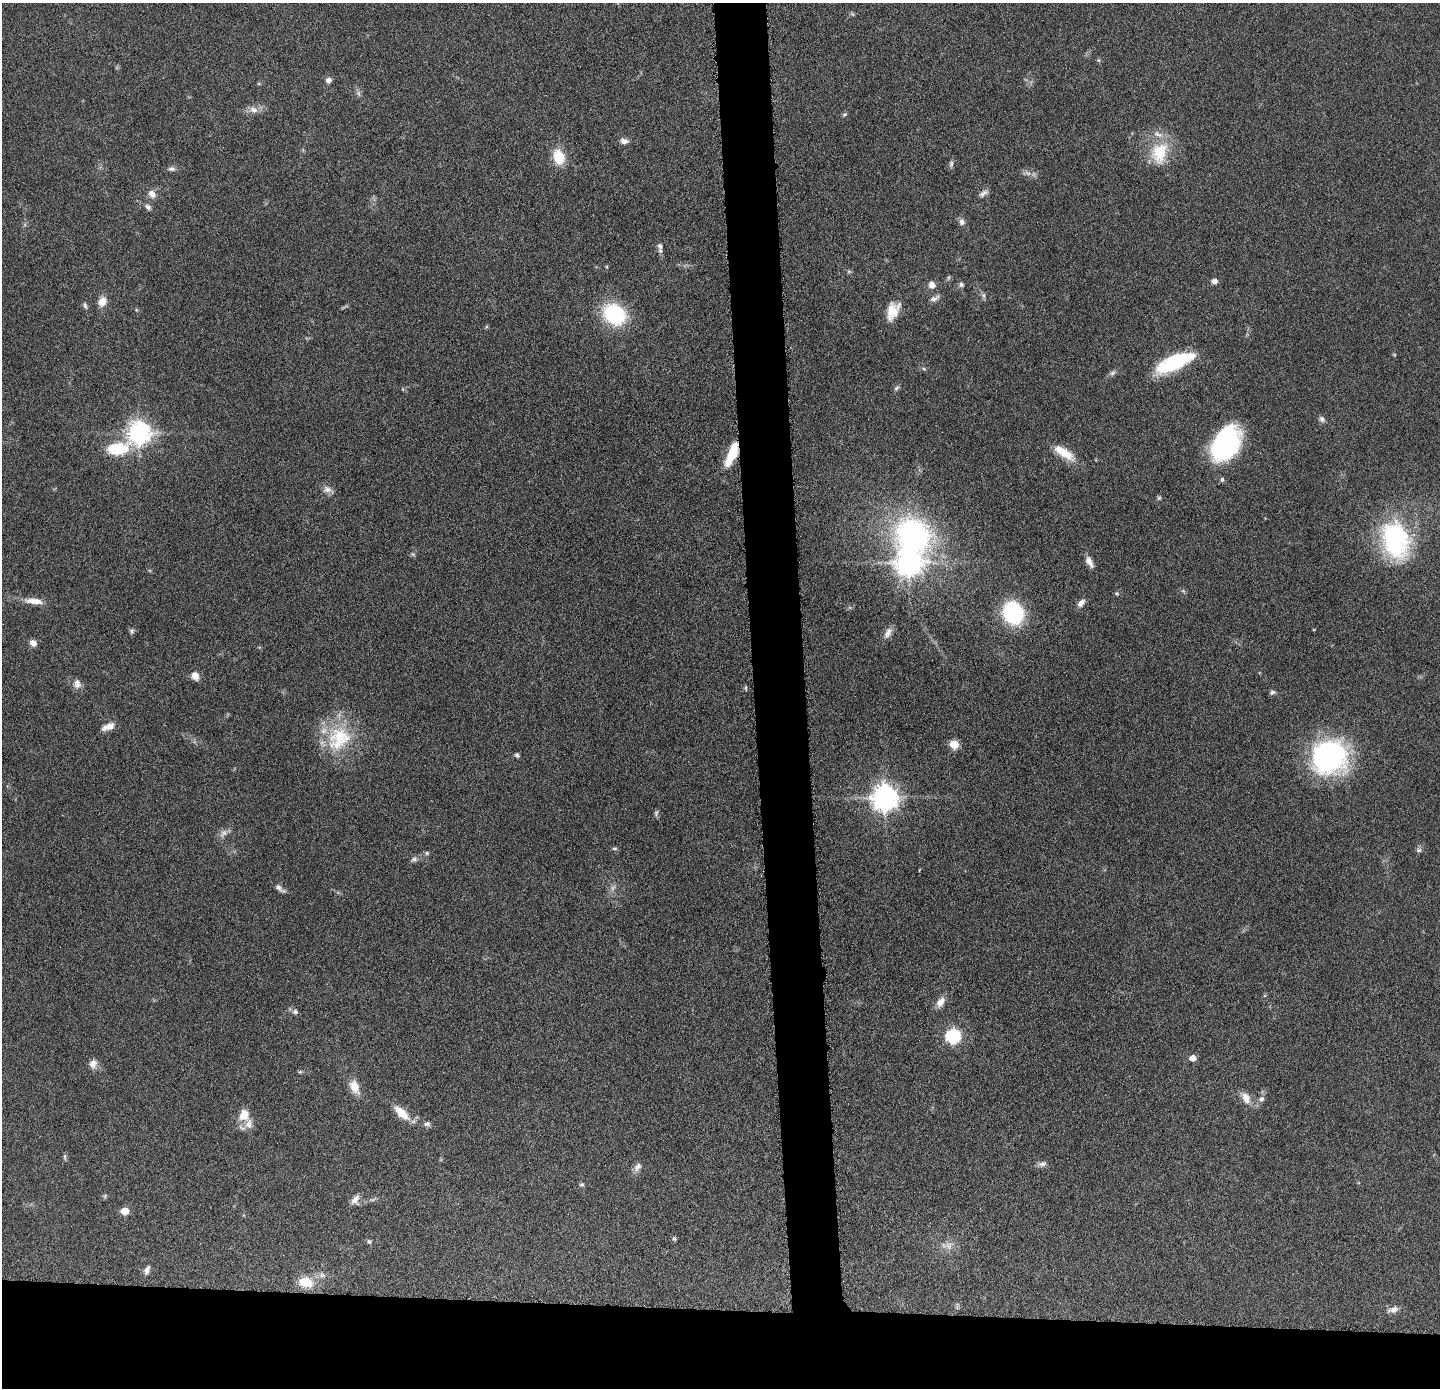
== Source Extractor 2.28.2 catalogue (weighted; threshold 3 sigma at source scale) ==
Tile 8 of 3 x 3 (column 2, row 3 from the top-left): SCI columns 1438-2875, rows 64-1449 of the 4313 x 4285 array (HDU 1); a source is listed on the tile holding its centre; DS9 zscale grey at full resolution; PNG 1442 x 1390 px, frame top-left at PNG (2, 3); no overlay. Shown black and unused: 9% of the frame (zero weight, under 4 of 8 exposures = <1% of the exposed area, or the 3 px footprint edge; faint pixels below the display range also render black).
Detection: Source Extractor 2.28.2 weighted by HDU 2 'WHT'; one run over the whole footprint, this tile lists its part. Background 0.132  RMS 0.0055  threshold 0.0224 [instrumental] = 3 sigma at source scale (4.09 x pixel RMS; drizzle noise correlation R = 1.36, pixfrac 0.8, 0.05/0.05 arcsec/px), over >= 5 px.
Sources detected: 96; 2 too faint to see at this stretch — not listed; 4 inside a brighter listed object's ellipse — not listed separately; the other 90 listed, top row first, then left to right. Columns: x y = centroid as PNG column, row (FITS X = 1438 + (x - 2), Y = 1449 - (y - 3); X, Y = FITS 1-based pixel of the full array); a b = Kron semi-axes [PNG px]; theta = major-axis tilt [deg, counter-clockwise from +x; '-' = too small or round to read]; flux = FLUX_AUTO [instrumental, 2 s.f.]
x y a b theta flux
329 80 7 6 - 2
358 93 7 6 - 1.2
253 110 13 8 -20 3.2
845 114 7 4 30 0.77
624 141 9 6 -14 2.4
1159 153 32 22 77 20
559 157 16 12 -72 12
951 164 9 5 80 1.3
172 169 9 6 -1 1.6
1027 173 10 5 -23 1.8
983 193 13 6 33 2
152 194 10 7 -59 3.3
148 207 9 6 -45 1.5
962 222 9 8 - 1.9
660 246 9 6 -79 1.8
1214 281 7 6 - 2.3
932 285 9 8 - 3
961 285 7 6 - 1.2
984 295 8 4 90 1
934 298 13 6 25 2.2
102 302 11 9 66 4.9
85 305 9 5 -76 1.2
893 311 23 13 66 9.6
614 314 20 16 -35 44
1179 358 56 14 31 31
924 369 6 4 -43 0.69
1113 373 9 6 28 1.4
896 388 8 5 28 1.1
1322 419 9 6 -52 1.5
139 433 8 8 - 370
1226 443 37 23 60 71
117 449 22 11 8 26
732 452 26 10 70 14
1064 453 30 10 -33 10
1222 479 7 5 -77 0.92
327 489 12 9 -3 2.7
1159 498 6 5 - 0.81
913 535 41 38 -51 110
1396 539 48 33 -75 62
1089 562 14 6 -63 3.5
909 563 9 8 - 500
1117 594 5 4 - 0.6
34 601 22 7 -7 5.7
1081 603 10 6 46 2.7
1013 613 18 15 -62 56
132 631 7 6 - 1.1
888 633 16 8 65 3.1
33 643 7 6 - 3.3
195 676 10 8 -68 3.6
77 684 13 9 -80 3.1
746 688 7 3 82 0.57
1272 692 7 5 29 1.2
108 727 15 7 21 4.4
339 738 38 31 47 31
954 744 5 5 - 18
517 755 6 4 -39 1.1
1329 757 39 37 28 81
885 798 9 8 - 550
656 813 9 5 70 1
223 833 13 8 47 2.7
614 849 8 4 0 0.82
1419 850 8 5 10 1.2
427 853 6 6 - 0.84
414 859 8 6 12 1.5
279 888 15 6 -38 2.2
940 1002 13 8 58 4.2
295 1012 7 6 - 1.6
953 1036 6 6 - 92
1193 1058 5 4 - 6.2
93 1064 12 10 80 3.2
300 1072 6 4 1 0.65
354 1087 15 9 -66 7.1
1246 1098 16 9 -64 4.9
1261 1099 8 7 - 1.9
401 1113 18 8 -43 10
244 1115 17 14 75 7.3
427 1124 8 6 2 1.5
65 1157 9 4 -86 0.84
1042 1164 11 7 11 1.9
637 1167 13 7 51 2.5
582 1185 6 5 - 0.88
355 1200 14 10 63 3.2
124 1211 5 5 - 9.4
674 1239 7 4 -62 0.71
369 1241 7 5 -61 0.92
948 1245 12 10 1 3.8
147 1270 13 6 66 2.3
322 1275 9 6 -15 2
306 1282 14 10 -15 12
1393 1310 13 7 18 3.2
Overlapping masked pixels (flux is a lower limit): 1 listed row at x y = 732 452